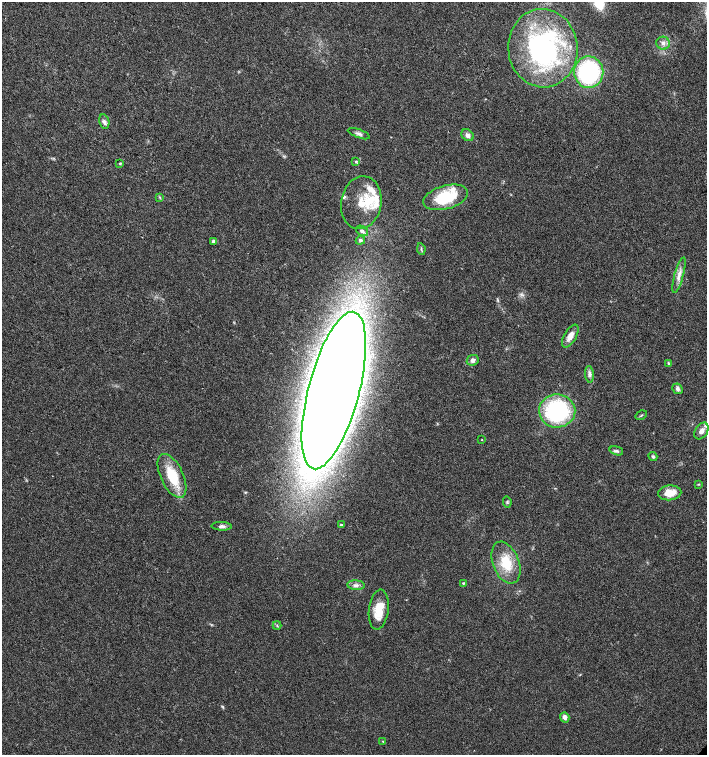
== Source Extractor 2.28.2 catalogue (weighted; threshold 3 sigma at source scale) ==
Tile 11 of 4 x 4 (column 3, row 3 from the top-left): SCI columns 3037-4445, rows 1506-3010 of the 6007 x 6026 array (HDU 1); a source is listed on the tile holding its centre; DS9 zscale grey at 2 x 2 block average (1 PNG px = mean of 2 x 2 image px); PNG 709 x 757 px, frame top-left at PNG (2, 2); each listed source drawn as its Kron ellipse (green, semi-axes under 4 px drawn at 4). Shown black and unused: <1% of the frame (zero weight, under 3 of 4 exposures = <1% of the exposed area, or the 3 px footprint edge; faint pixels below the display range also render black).
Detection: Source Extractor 2.28.2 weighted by HDU 2 'WHT'; one run over the whole footprint, this tile lists its part. Background 0.021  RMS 0.0028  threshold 0.0128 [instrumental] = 3 sigma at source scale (4.5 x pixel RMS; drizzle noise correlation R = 1.50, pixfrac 1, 0.0396/0.0396 arcsec/px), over >= 5 px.
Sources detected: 49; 8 inside a brighter listed object's ellipse — not listed separately; the other 41 listed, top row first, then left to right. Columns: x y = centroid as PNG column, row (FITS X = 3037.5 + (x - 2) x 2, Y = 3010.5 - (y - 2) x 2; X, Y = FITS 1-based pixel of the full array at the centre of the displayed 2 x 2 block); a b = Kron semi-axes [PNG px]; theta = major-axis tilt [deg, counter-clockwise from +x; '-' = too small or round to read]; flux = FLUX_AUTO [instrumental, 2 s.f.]
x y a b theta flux
663 43 7 6 - 2.9
543 48 39 34 -85 120
589 72 16 14 -88 82
104 121 7 5 -76 2.1
359 134 11 3 -20 2
467 135 7 5 -42 2.8
356 161 4 3 - 0.82
120 163 3 3 - 0.79
446 197 23 11 16 30
160 198 3 3 - 0.64
361 203 26 20 80 19
362 231 6 4 -31 2.2
360 240 5 4 - 1.4
213 241 4 3 - 1
421 249 6 2 -81 0.77
679 275 18 4 75 4.7
570 336 13 6 59 5.3
473 360 6 5 - 2.6
669 364 4 3 - 0.95
590 374 8 4 -85 2.4
678 389 5 5 - 2.1
334 390 81 25 75 2200
557 411 18 16 1 73
641 415 6 2 32 0.77
701 431 9 6 58 3.6
482 440 2 2 - 0.35
616 451 7 4 -18 1.6
653 457 5 3 - 1.1
172 476 24 11 -65 23
698 484 3 3 - 0.55
670 493 11 7 3 10
507 502 5 2 - 0.86
341 525 3 3 - 0.91
222 526 10 4 -1 2.4
506 563 22 13 -69 19
463 583 3 3 - 0.66
356 585 9 5 -5 2.6
379 610 20 9 83 14
277 625 4 2 - 0.57
565 717 5 4 - 2.9
383 741 3 2 - 0.49
Diffuse or blended objects may show on this block-average render without a row.